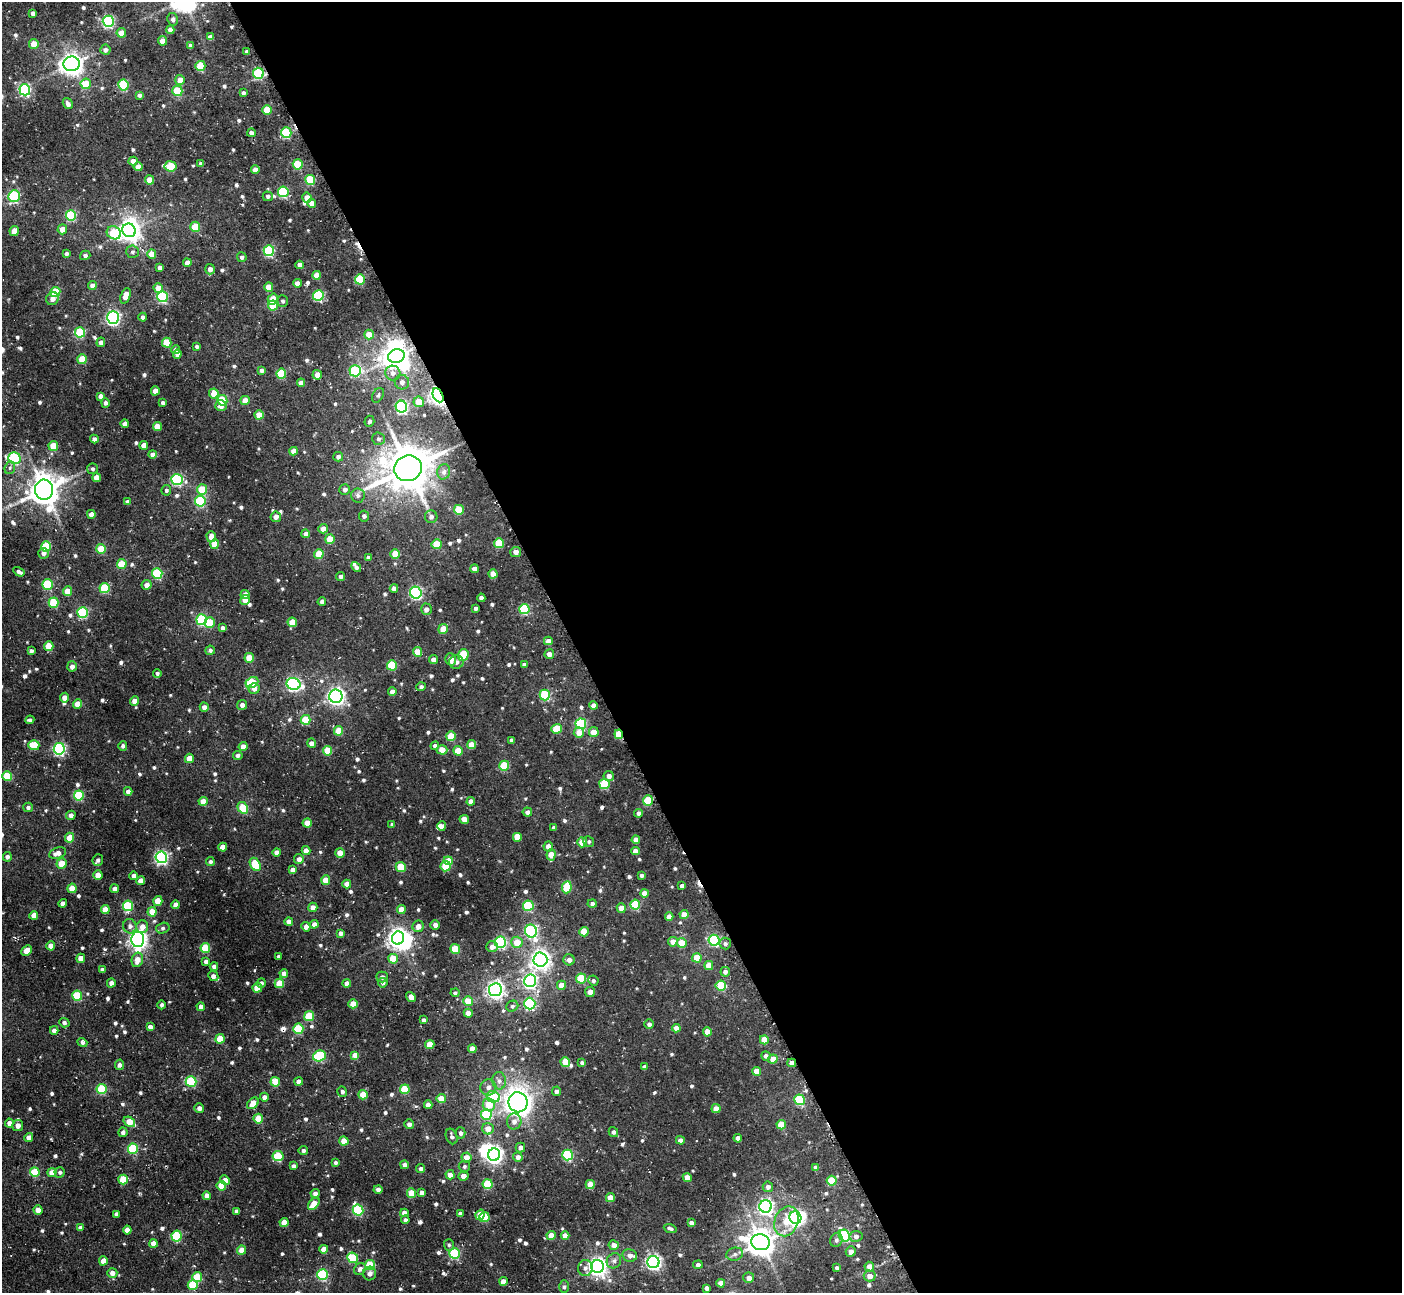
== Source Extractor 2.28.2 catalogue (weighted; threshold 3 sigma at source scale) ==
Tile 8 of 4 x 4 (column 4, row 2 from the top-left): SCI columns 4245-5644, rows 2764-4054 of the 5693 x 5673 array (HDU 1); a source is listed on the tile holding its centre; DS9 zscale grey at full resolution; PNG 1404 x 1295 px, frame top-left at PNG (2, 2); each listed source drawn as its Kron ellipse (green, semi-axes under 4 px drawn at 4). Shown black and unused: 59% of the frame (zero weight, under 3 of 4 exposures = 5% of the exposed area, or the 3 px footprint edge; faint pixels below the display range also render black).
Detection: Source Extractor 2.28.2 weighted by HDU 2 'WHT'; one run over the whole footprint, this tile lists its part. Background 0.0363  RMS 0.0058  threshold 0.026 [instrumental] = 3 sigma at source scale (4.5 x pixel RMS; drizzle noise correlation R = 1.50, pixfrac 1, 0.05/0.05 arcsec/px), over >= 5 px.
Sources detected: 691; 6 inside a brighter object's white glare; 3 cosmic-ray / hot-pixel residue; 1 long thin detection or spike segment (spike, bleed or trail) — neither listed nor drawn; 4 inside a brighter listed object's ellipse — not listed separately; of the other 677, all 500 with FLUX_AUTO >= 1.17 (the completeness limit of this list) listed and drawn (177 fainter detections not listed), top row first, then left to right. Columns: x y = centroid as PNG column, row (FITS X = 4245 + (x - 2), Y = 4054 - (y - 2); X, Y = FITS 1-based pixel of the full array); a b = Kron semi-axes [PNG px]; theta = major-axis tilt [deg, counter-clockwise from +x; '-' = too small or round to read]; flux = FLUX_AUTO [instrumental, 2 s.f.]
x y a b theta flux
33 13 4 4 - 1.5
173 19 6 5 - 1.6
108 21 5 5 - 75
170 30 4 4 - 3
121 33 4 4 - 8
210 37 4 4 - 3.1
162 41 5 4 - 3.1
34 44 5 5 - 7.5
190 45 4 4 - 1.6
105 50 5 5 - 1.9
247 52 4 3 - 1.8
71 64 8 7 - 400
200 66 5 5 - 19
258 73 5 5 - 44
180 80 5 5 - 5.7
86 84 5 5 - 15
123 85 5 5 - 35
25 90 5 5 - 70
177 91 5 5 - 20
243 93 4 3 - 1.5
139 95 4 4 - 1.2
68 104 6 4 -56 2.1
267 110 5 4 - 12
251 133 4 4 - 1.9
286 133 5 5 - 40
133 161 4 4 - 4.7
201 163 4 3 - 1.5
298 164 5 5 - 23
171 166 6 5 - 25
138 167 4 4 - 5
255 170 4 4 - 4.3
150 180 4 4 - 8.9
310 180 5 5 - 27
283 192 5 5 - 44
14 196 6 5 - 38
268 196 5 5 - 1.4
307 198 5 4 - 5.9
312 203 4 4 - 5.6
71 215 5 5 - 37
195 227 5 5 - 14
62 229 5 5 - 4.4
129 230 7 6 - 370
14 231 5 4 - 8.4
114 233 7 6 - 27
269 251 5 5 - 56
132 252 6 6 - 1.4
66 254 3 3 - 1.4
152 254 4 4 - 8.1
85 255 5 4 - 1.3
242 257 5 4 - 1.6
187 263 4 4 - 3.1
300 265 4 4 - 2.8
160 268 4 4 - 2.7
210 269 5 5 - 3.2
317 275 4 4 - 6.5
360 279 5 5 - 26
297 283 4 4 - 3.8
92 286 4 4 - 3
269 287 4 4 - 10
158 288 5 4 - 6.7
55 292 5 5 - 22
318 295 5 5 - 51
125 296 8 4 70 5.2
162 297 5 5 - 55
52 299 6 6 - 2.6
273 299 6 5 - 8.2
283 301 5 5 - 1.2
273 306 5 5 - 17
113 317 6 6 - 120
143 317 4 4 - 1.7
80 332 5 5 - 31
369 334 5 4 - 7.8
101 342 5 4 - 2.2
167 343 5 5 - 17
197 346 4 3 - 1.2
176 350 4 4 - 3.9
177 354 4 4 - 3
396 356 8 6 16 520
82 359 5 4 - 15
262 370 4 4 - 1.9
355 371 6 5 - 40
393 373 7 7 - 3
281 374 5 5 - 25
317 375 5 4 - 4
402 382 7 7 - 2.8
301 383 4 4 - 4
155 391 4 4 - 5.7
214 393 5 4 - 9.4
378 395 8 5 59 1.3
438 395 7 5 -64 250
100 396 4 4 - 2.5
222 400 5 5 - 21
245 400 4 4 - 6.1
419 402 5 5 - 9.2
105 403 5 4 - 1.3
163 403 4 3 - 1.5
221 406 6 5 - 4.1
401 407 6 5 - 74
259 415 4 4 - 9.1
369 421 5 5 - 1.4
125 424 4 4 - 2.4
157 427 4 4 - 9
94 439 4 4 - 2.2
378 439 6 6 - 1.5
144 445 4 4 - 4.5
53 446 5 5 - 16
293 451 4 4 - 4.3
152 454 4 4 - 3.4
338 457 5 5 - 1.8
14 458 6 5 - 56
10 468 6 5 - 1.2
408 468 14 12 16 1800
92 469 5 5 - 1.2
444 472 7 6 - 2.3
96 477 4 4 - 7.1
177 479 6 5 - 65
44 490 10 9 - 920
166 490 5 5 - 1.4
202 490 5 5 - 21
345 490 5 5 - 1.9
358 495 7 7 - 1.9
200 501 5 5 - 42
127 502 4 4 - 2.1
459 510 5 5 - 19
91 514 4 4 - 3.7
364 516 5 5 - 1.3
276 517 5 5 - 3
431 517 6 6 - 1.9
323 529 5 4 - 4.3
306 534 4 4 - 2.4
211 537 5 5 - 4.5
330 539 5 4 - 15
499 543 5 5 - 19
215 544 4 4 - 8.8
437 544 5 5 - 14
46 546 5 5 - 28
101 549 5 5 - 16
516 552 5 5 - 3.1
43 553 5 5 - 2.2
319 554 5 5 - 13
395 554 5 4 - 11
368 557 4 4 - 1.8
122 564 5 5 - 15
356 567 5 4 - 1.7
474 569 4 4 - 3.4
19 572 6 3 -32 1.9
157 574 5 5 - 40
493 574 4 4 - 6.7
340 576 4 4 - 1.6
48 584 5 5 - 34
147 585 5 5 - 2.8
104 588 5 5 - 27
394 588 4 4 - 2.2
67 591 5 4 - 9.4
416 593 6 5 - 80
245 595 4 4 - 5.6
481 598 4 4 - 1.9
245 600 5 4 - 3.8
322 602 4 4 - 1.8
54 603 5 5 - 23
476 608 4 4 - 1.7
426 609 6 5 - 2.8
524 609 5 5 - 36
83 612 5 5 - 45
202 620 5 5 - 50
292 622 4 4 - 8.9
210 623 5 5 - 13
223 628 4 4 - 1.7
443 629 5 5 - 7.4
548 641 4 4 - 3.4
49 646 5 4 - 12
210 650 5 4 - 1.6
31 651 4 4 - 1.6
417 652 5 4 - 8.3
549 654 5 5 - 3.5
463 655 6 5 - 18
249 658 5 4 - 11
451 659 6 5 - 4.8
433 660 4 4 - 4
456 662 7 6 - 2
524 664 4 3 - 1.5
392 665 5 5 - 25
72 666 5 5 - 2.8
157 674 4 4 - 1.4
252 683 7 5 27 30
293 684 7 6 - 100
421 687 5 4 - 1.2
254 688 5 5 - 3.5
392 692 4 4 - 4.1
545 695 5 5 - 38
336 696 6 6 - 180
65 698 5 4 - 3.5
135 701 5 4 - 4.4
77 704 4 4 - 7.5
242 705 5 4 - 2.1
593 706 4 4 - 3.6
204 707 4 4 - 3.2
30 720 4 3 - 1.4
306 720 5 5 - 21
581 724 5 5 - 52
557 729 5 5 - 14
338 731 5 4 - 12
594 732 5 5 - 5.7
579 733 5 5 - 4.5
619 734 5 3 - 19
451 736 5 5 - 16
511 740 3 3 - 1.3
311 743 4 4 - 2.8
34 745 5 5 - 15
471 745 5 4 - 8
123 746 5 4 - 1.3
435 746 4 4 - 1.8
243 747 4 4 - 5.3
59 749 6 5 - 96
442 750 5 4 - 8.2
327 751 5 5 - 17
458 751 4 4 - 10
238 755 4 4 - 1.5
189 758 4 4 - 7.6
504 766 5 5 - 20
7 776 5 5 - 18
609 776 5 5 - 2.9
604 784 5 5 - 29
128 791 4 4 - 2.9
79 795 5 5 - 35
648 800 5 5 - 22
203 801 4 4 - 7.2
471 801 4 4 - 4
28 807 5 4 - 1.4
243 808 6 5 - 22
527 812 4 4 - 2.4
638 813 4 4 - 2.1
71 815 5 4 - 2.8
464 819 4 4 - 4.9
307 823 4 4 - 7.5
392 824 4 4 - 1.2
442 826 4 4 - 2.5
554 828 4 4 - 1.8
517 837 5 4 - 7.5
69 838 5 4 - 7.5
636 840 4 4 - 4.4
582 842 5 5 - 7.5
589 842 6 5 - 1.2
548 846 5 5 - 4.4
223 847 4 4 - 5.8
306 850 4 4 - 4.7
635 851 4 4 - 3.4
277 852 4 4 - 2.9
58 853 9 5 20 3.3
340 853 5 4 - 5.9
551 855 6 4 83 7.4
7 857 5 4 - 1.5
161 857 6 5 - 110
299 859 5 4 - 3.1
98 860 6 5 - 1.7
448 861 4 4 - 10
210 862 4 4 - 1.3
61 864 5 5 - 8.9
255 864 7 5 -59 26
446 866 5 5 - 22
401 867 5 5 - 16
293 870 4 4 - 4.6
98 875 4 4 - 8.1
641 875 3 3 - 1.5
134 876 4 4 - 3
326 880 4 4 - 7.6
141 881 4 4 - 5.5
347 884 4 4 - 5.1
682 886 4 3 - 1.6
567 887 6 5 - 20
72 888 5 4 - 9.3
115 889 4 4 - 3
644 893 4 4 - 5.3
158 901 5 4 - 8.6
63 903 4 4 - 2.7
592 903 4 4 - 1.6
176 905 4 4 - 4
635 905 5 5 - 30
128 906 5 5 - 37
528 906 5 5 - 39
313 907 4 4 - 3.2
621 908 5 4 - 5.9
105 909 4 4 - 8.3
401 910 4 4 - 6.9
152 912 4 4 - 9.6
34 915 4 4 - 5.3
684 915 4 4 - 5.6
669 917 4 4 - 3.6
289 921 4 4 - 3
314 924 4 4 - 3
435 925 5 4 - 2.5
130 926 7 6 - 2.1
418 926 6 5 - 4
142 927 6 5 - 4.5
306 927 5 4 - 3
163 928 7 5 16 1.3
531 931 6 6 - 80
584 932 4 4 - 12
341 933 4 4 - 2
398 938 6 6 - 310
138 939 7 6 - 240
714 940 5 5 - 60
500 942 5 5 - 73
517 942 5 5 - 8.2
673 942 5 5 - 4.7
682 943 5 5 - 13
725 944 6 5 - 1.5
51 946 4 4 - 6
492 947 6 5 - 2.7
205 948 5 5 - 22
455 949 5 5 - 19
27 950 6 4 44 4.6
278 956 3 3 - 1.2
81 958 5 4 - 3.9
697 958 4 4 - 11
393 959 5 5 - 13
137 960 7 5 76 5.2
540 960 7 7 - 280
569 960 5 5 - 2.8
206 961 4 4 - 1.9
214 966 4 4 - 1.9
709 966 4 4 - 6.9
102 970 4 3 - 1.6
725 972 5 4 - 2
284 973 4 4 - 3.8
213 976 5 4 - 2.8
382 977 5 5 - 2
581 978 5 5 - 24
530 981 6 6 - 120
593 981 5 5 - 1.4
111 983 4 4 - 2.3
261 983 5 4 - 1.3
279 983 5 5 - 16
383 983 5 4 - 1.6
347 984 4 4 - 3.8
561 985 4 4 - 5.6
721 986 5 5 - 30
257 988 5 4 - 10
495 990 6 6 - 190
590 992 5 5 - 3.4
455 993 4 4 - 1.2
77 996 5 5 - 23
411 997 5 4 - 3.9
468 1001 5 5 - 9.7
353 1004 4 4 - 8.2
530 1004 6 5 - 64
162 1005 4 4 - 1.4
512 1006 6 5 - 1.4
201 1007 4 4 - 2.2
468 1013 4 4 - 5
309 1016 5 5 - 26
423 1020 4 3 - 1.7
64 1023 5 4 - 1.6
649 1024 4 4 - 1.8
150 1027 4 4 - 2.7
676 1028 4 4 - 4.3
298 1029 5 5 - 26
54 1030 4 4 - 2
707 1032 4 4 - 7.7
220 1039 4 4 - 12
764 1040 4 4 - 9.7
82 1043 5 4 - 1.7
430 1045 4 4 - 9.4
472 1049 4 4 - 5.2
355 1055 4 4 - 8.2
319 1056 6 5 - 43
766 1056 4 4 - 2
773 1059 5 4 - 6
565 1062 5 4 - 12
582 1063 4 4 - 1.3
792 1063 4 4 - 4.1
119 1065 5 4 - 1.8
644 1067 4 4 - 2.1
756 1071 4 4 - 6.8
499 1081 9 7 -84 2.7
191 1082 5 5 - 39
275 1082 5 4 - 14
299 1082 4 4 - 3.1
488 1087 8 8 - 3
102 1089 5 5 - 31
405 1089 5 5 - 17
556 1091 5 4 - 1.5
342 1092 5 4 - 1.7
363 1095 4 4 - 13
264 1097 4 4 - 3.1
493 1097 7 5 -14 20
441 1099 4 4 - 11
799 1100 5 5 - 39
518 1102 10 9 - 340
253 1103 6 5 - 8
428 1105 4 4 - 3.6
489 1105 6 6 - 9.1
199 1108 5 4 - 2.2
716 1109 4 4 - 6.7
486 1114 5 5 - 28
258 1119 5 4 - 13
514 1121 8 7 - 3
129 1122 6 4 -33 13
9 1123 4 4 - 2.5
409 1124 5 4 - 1.8
18 1125 5 5 - 3.5
781 1125 5 4 - 12
488 1129 6 5 - 5.7
123 1132 5 4 - 1.7
613 1132 5 4 - 1.8
461 1133 5 5 - 1.5
452 1136 8 5 -69 1.7
29 1137 5 4 - 2.7
738 1138 4 4 - 3.3
680 1140 4 4 - 2.8
344 1141 4 4 - 8.4
520 1147 5 5 - 2.7
133 1149 5 5 - 33
303 1151 4 4 - 1.4
494 1155 6 6 - 200
567 1155 5 5 - 49
278 1156 5 5 - 21
466 1157 5 5 - 5.3
518 1157 4 4 - 2.7
335 1162 4 4 - 1.4
404 1165 4 4 - 2.1
293 1166 4 3 - 1.8
464 1166 6 6 - 1.2
816 1167 4 4 - 1.8
421 1169 4 4 - 1.7
35 1172 5 5 - 19
60 1172 5 5 - 1.4
52 1173 4 4 - 6.7
450 1175 5 4 - 3.7
463 1176 5 5 - 3.8
687 1177 4 4 - 6.5
123 1179 5 4 - 16
225 1180 5 4 - 3.5
832 1181 5 5 - 18
488 1184 5 5 - 26
590 1184 4 4 - 9.2
221 1186 5 5 - 16
768 1187 5 5 - 2.2
378 1190 4 4 - 2.1
315 1193 4 4 - 2.3
411 1193 4 4 - 11
422 1193 4 4 - 3.3
207 1196 4 4 - 4.2
610 1198 4 4 - 7.8
314 1204 7 4 49 10
766 1206 6 6 - 160
38 1210 4 4 - 6
358 1210 6 5 - 51
236 1211 4 3 - 1.3
404 1213 4 4 - 3.7
116 1214 4 4 - 2
460 1214 4 4 - 2.4
480 1215 5 4 - 8.6
484 1217 5 5 - 22
795 1218 6 6 - 130
405 1220 4 4 - 1.6
786 1221 15 11 68 12
284 1222 4 4 - 7
691 1223 4 4 - 2.3
80 1228 4 4 - 2.3
670 1228 6 3 -19 1.3
127 1230 4 4 - 5.6
177 1236 5 5 - 35
551 1236 4 4 - 7.6
565 1236 4 4 - 5.1
844 1236 6 5 - 61
856 1236 6 5 - 2.1
836 1240 7 6 - 1.5
761 1242 9 8 - 700
153 1243 4 4 - 5.4
449 1245 6 5 - 1.2
614 1245 5 5 - 3.8
324 1249 4 4 - 6
242 1250 4 4 - 6.4
851 1251 5 5 - 2.7
454 1253 5 5 - 49
735 1254 8 6 15 1.9
630 1255 7 6 - 3.1
353 1258 5 5 - 26
103 1261 4 4 - 6.3
614 1261 8 7 - 2
653 1262 6 6 - 150
370 1265 5 5 - 28
698 1265 5 4 - 1.4
597 1267 6 6 - 260
869 1267 5 4 - 5.1
585 1268 8 7 - 2.6
837 1268 4 3 - 1.3
360 1269 6 5 - 2.7
112 1273 5 5 - 3.4
370 1274 7 6 - 2.3
322 1275 5 5 - 48
870 1276 6 5 - 3.7
197 1277 5 5 - 17
749 1278 5 5 - 3.6
503 1282 4 4 - 4.9
721 1283 4 4 - 5.6
193 1285 5 5 - 22
564 1287 6 5 - 1.2
707 1288 4 4 - 2.4
Overlapping masked pixels (flux is a lower limit): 6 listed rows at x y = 258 73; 438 395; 14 458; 619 734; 648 800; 792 1063